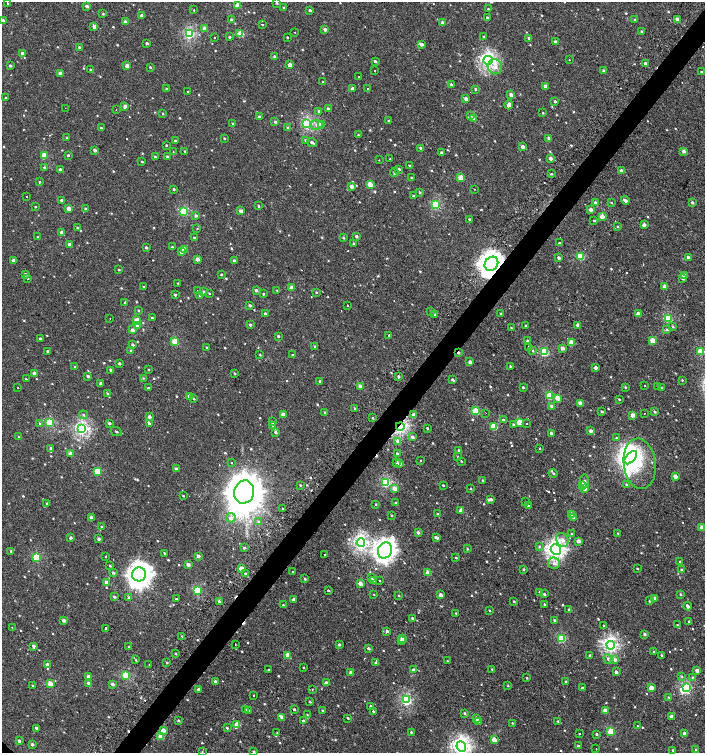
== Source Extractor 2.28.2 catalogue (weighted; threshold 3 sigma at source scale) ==
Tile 10 of 4 x 4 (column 2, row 3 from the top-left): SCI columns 1612-3016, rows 1507-3007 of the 6059 x 6037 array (HDU 1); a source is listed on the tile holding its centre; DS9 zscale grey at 2 x 2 block average (1 PNG px = mean of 2 x 2 image px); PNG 707 x 755 px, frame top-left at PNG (2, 2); each listed source drawn as its Kron ellipse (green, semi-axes under 4 px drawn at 4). Shown black and unused: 4% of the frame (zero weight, under 2 of 3 exposures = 2% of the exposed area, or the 3 px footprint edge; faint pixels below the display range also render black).
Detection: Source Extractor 2.28.2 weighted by HDU 2 'WHT'; one run over the whole footprint, this tile lists its part. Background 0.00125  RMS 0.0038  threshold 0.0169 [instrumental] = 3 sigma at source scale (4.5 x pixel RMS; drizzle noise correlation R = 1.50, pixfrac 1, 0.0396/0.0396 arcsec/px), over >= 5 px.
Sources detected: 736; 1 too faint to see at this stretch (2 x 2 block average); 4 inside a brighter object's white glare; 18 cosmic-ray / hot-pixel residue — neither listed nor drawn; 8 inside a brighter listed object's ellipse — not listed separately; of the other 705, all 500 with FLUX_AUTO >= 0.654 (the completeness limit of this list) listed and drawn (205 fainter detections not listed), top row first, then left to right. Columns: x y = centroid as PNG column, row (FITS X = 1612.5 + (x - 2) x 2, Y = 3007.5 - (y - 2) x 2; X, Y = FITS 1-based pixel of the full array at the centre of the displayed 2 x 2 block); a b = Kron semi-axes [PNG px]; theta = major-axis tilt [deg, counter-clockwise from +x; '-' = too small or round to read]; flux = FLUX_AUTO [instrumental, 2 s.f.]
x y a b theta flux
7 3 2 2 - 1.9
277 3 3 3 - 1.1
87 6 2 2 - 3.4
238 6 3 3 - 15
284 8 3 2 - 0.98
488 9 3 2 - 0.72
194 10 2 2 - 2.4
310 10 3 3 - 1.4
103 14 3 3 - 0.82
142 16 3 2 - 6.9
487 18 3 2 - 1.1
677 19 3 3 - 3.4
231 20 3 3 - 1.6
635 20 3 3 - 1.2
3 21 3 2 - 5.5
125 22 2 2 - 3.6
442 22 3 3 - 1.8
262 25 2 2 - 2.3
94 27 3 3 - 4.7
205 29 3 3 - 7.5
325 29 3 3 - 3.7
642 31 2 2 - 1.6
294 32 2 2 - 1.3
189 34 3 3 - 86
240 34 3 3 - 18
214 37 2 2 - 1.6
229 37 3 2 - 1.1
287 37 2 2 - 0.69
484 37 3 2 - 1
529 38 3 3 - 1.2
555 42 2 2 - 4.1
147 43 2 2 - 1.4
421 44 3 2 - 5.2
79 47 3 2 - 1.6
22 53 3 3 - 1.9
274 56 3 3 - 1.1
488 60 4 4 - 200
569 60 2 2 - 6.5
375 61 3 3 - 1.3
645 63 3 2 - 1.9
290 65 3 2 - 7
10 66 3 3 - 1.7
127 66 3 3 - 6.8
150 67 3 2 - 0.84
495 67 7 7 - 6.5
91 70 3 2 - 1.6
375 71 2 2 - 2.9
604 71 3 3 - 3
701 72 3 2 - 0.89
60 73 3 3 - 8.4
359 77 2 2 - 2
323 82 3 3 - 1
451 84 3 2 - 1.4
545 86 2 2 - 5.7
166 89 3 3 - 0.87
353 89 3 2 - 4.5
368 89 2 2 - 1
475 89 3 3 - 1.1
188 92 3 2 - 0.75
511 94 3 3 - 2.7
6 97 2 2 - 0.78
466 99 3 3 - 4.9
555 101 3 2 - 1.5
509 105 4 3 - 4.7
125 106 3 2 - 4.3
65 108 2 2 - 1.4
116 109 2 2 - 0.89
328 109 3 2 - 2.8
319 111 3 3 - 1.2
543 113 3 2 - 0.79
163 114 3 2 - 0.76
471 116 4 3 - 0.98
259 117 3 2 - 2.2
474 119 3 3 - 4.8
389 121 3 2 - 1.7
275 122 3 3 - 1.8
233 123 3 3 - 1.1
307 123 3 3 - 92
321 124 3 3 - 9.6
317 125 6 5 - 3.3
101 128 3 3 - 1.1
288 128 3 3 - 1.3
358 135 3 2 - 0.77
67 138 2 2 - 0.65
224 138 3 2 - 0.79
549 138 3 2 - 4.3
175 141 2 2 - 1.3
306 141 3 3 - 2.1
312 142 5 3 - 2
166 145 2 2 - 0.78
523 147 2 2 - 4
421 148 3 2 - 2.6
95 150 2 2 - 2.9
185 151 3 2 - 0.66
684 151 3 3 - 3.9
173 152 2 2 - 0.67
441 152 3 2 - 1.7
68 155 2 2 - 1.1
44 156 3 3 - 22
155 157 3 3 - 1.3
167 157 3 2 - 1.9
550 158 3 3 - 3.2
390 159 2 2 - 2.6
379 160 2 2 - 1.9
142 162 3 2 - 0.75
409 165 2 2 - 3.4
44 167 3 3 - 1.1
60 169 3 2 - 1.5
399 169 3 3 - 2.1
621 171 3 3 - 5.1
394 172 4 2 - 0.93
551 174 3 2 - 0.87
412 178 2 2 - 1.2
461 178 3 3 - 18
39 182 3 2 - 0.85
370 184 3 3 - 15
351 186 3 3 - 4.1
174 189 2 2 - 1.4
474 189 2 2 - 1.2
420 192 3 3 - 0.86
413 196 2 2 - 1.5
26 197 2 2 - 4.1
62 200 2 2 - 4
625 200 4 2 - 2.9
692 202 3 3 - 1.7
596 203 3 2 - 4.8
611 203 3 2 - 0.72
436 205 3 3 - 50
258 206 3 2 - 0.98
35 207 2 2 - 0.69
69 209 3 3 - 9.9
86 209 3 3 - 2.9
591 210 2 2 - 4.5
241 211 3 2 - 5.3
184 212 3 3 - 48
196 216 3 3 - 1.5
602 216 3 3 - 9.9
469 219 2 2 - 2.7
594 221 2 2 - 13
644 225 3 3 - 4.3
618 227 3 3 - 0.8
77 228 3 3 - 0.66
197 229 2 2 - 1.3
61 232 3 3 - 3.7
356 236 3 3 - 2
38 237 3 3 - 0.79
194 238 2 2 - 1.4
343 238 3 3 - 1.1
353 243 3 2 - 0.72
559 243 2 2 - 1.8
69 244 3 2 - 2.9
146 247 3 2 - 1.8
172 247 3 3 - 0.92
184 249 3 3 - 5.6
181 252 3 3 - 4.7
580 256 3 3 - 32
688 257 3 2 - 1.8
559 258 3 2 - 2.7
197 259 3 3 - 6.2
13 260 3 3 - 3.3
234 261 3 2 - 2.9
491 264 7 6 - 650
119 269 3 2 - 0.85
25 274 3 3 - 1.9
221 274 3 2 - 0.73
684 275 3 2 - 4.8
27 278 3 3 - 1.2
682 278 3 3 - 2.1
178 283 3 2 - 0.67
144 287 2 2 - 1.3
665 287 3 2 - 7.4
291 288 3 3 - 7.5
256 290 3 3 - 1.8
197 291 2 2 - 3
277 291 3 2 - 0.8
204 292 3 3 - 2.4
316 292 3 2 - 0.76
209 293 3 3 - 0.69
263 294 3 2 - 0.91
175 295 3 2 - 1.5
200 295 3 3 - 1.6
125 302 3 2 - 1.4
250 305 3 2 - 1.8
347 305 2 2 - 1.2
138 310 3 2 - 0.67
431 311 3 3 - 0.83
265 314 3 2 - 1.9
435 314 3 3 - 1.3
501 314 3 2 - 1
639 314 3 2 - 8.6
110 318 2 2 - 1.6
152 318 3 2 - 1
668 318 3 3 - 51
137 321 3 3 - 21
138 325 3 3 - 5.4
250 325 3 2 - 1.8
578 325 2 2 - 5.7
526 326 2 2 - 1.3
673 327 3 3 - 0.77
511 328 3 2 - 0.94
667 329 3 3 - 1.7
132 330 3 3 - 3
389 335 3 2 - 19
278 336 3 2 - 1.2
40 338 3 2 - 1.3
653 340 3 3 - 12
527 341 3 3 - 2.5
175 342 3 3 - 28
571 343 3 3 - 15
133 345 3 2 - 2.1
206 347 2 2 - 0.68
315 347 3 3 - 1.4
529 347 3 3 - 2
563 348 2 2 - 6.1
48 351 3 2 - 1.3
131 351 3 3 - 1.3
533 351 3 2 - 0.83
701 351 3 3 - 28
544 352 3 3 - 55
458 353 3 2 - 2
260 354 3 2 - 0.69
292 355 2 2 - 4.1
470 362 2 2 - 4.7
119 363 3 2 - 1.6
510 366 3 2 - 0.9
75 367 3 3 - 0.68
596 368 3 2 - 3.2
111 370 2 2 - 2.1
149 370 2 2 - 0.8
34 373 3 2 - 6.4
235 373 3 2 - 0.9
88 376 3 3 - 2.4
398 376 3 3 - 1.4
143 378 3 2 - 0.66
26 379 2 2 - 1.6
453 380 3 2 - 1.6
682 380 3 2 - 0.71
320 381 3 2 - 1.2
101 383 3 2 - 2.2
360 386 3 3 - 4.8
645 386 2 2 - 2
658 386 3 2 - 0.84
523 387 3 2 - 1
625 387 3 3 - 1.1
18 388 2 2 - 0.91
148 388 2 2 - 1.3
661 388 3 2 - 1.3
108 394 4 3 - 1.4
190 396 3 3 - 6.2
550 396 3 3 - 25
558 398 3 3 - 11
194 399 3 3 - 0.8
619 399 2 2 - 0.71
580 403 3 3 - 6
552 406 3 3 - 4.1
355 408 3 2 - 1.1
476 411 3 3 - 29
602 411 3 2 - 1.4
325 412 3 3 - 1.4
655 412 3 3 - 1.4
486 413 2 2 - 6.1
644 413 2 2 - 0.82
83 415 4 3 - 1.4
283 415 3 3 - 10
414 415 3 3 - 5.5
633 415 3 3 - 7.1
149 417 3 2 - 3.1
373 418 3 2 - 0.79
503 420 4 3 - 2.1
50 422 3 3 - 56
272 422 3 3 - 1.1
519 422 3 3 - 14
40 423 2 2 - 0.68
109 423 2 2 - 1.9
527 423 2 2 - 1.8
149 424 3 3 - 2.7
273 425 3 3 - 1.7
513 425 3 3 - 0.99
400 426 4 3 - 140
494 426 3 3 - 26
427 428 3 2 - 0.99
82 429 4 3 - 150
116 431 6 2 -26 1.1
591 431 3 3 - 3.4
276 432 3 3 - 1.8
551 433 3 2 - 2.5
19 437 3 3 - 0.79
412 437 3 3 - 2.9
616 438 3 2 - 0.72
398 442 3 3 - 4.9
51 448 3 3 - 1.8
540 448 2 2 - 2.8
459 451 2 2 - 3.2
70 454 3 2 - 9.2
397 454 3 3 - 1.5
458 457 3 3 - 0.66
631 458 8 3 48 140
421 460 2 2 - 2.3
461 461 3 2 - 0.74
231 462 2 2 - 2
396 462 3 2 - 1.7
400 464 3 3 - 4
640 464 25 16 -83 31
176 469 3 3 - 4.1
97 471 3 3 - 24
553 473 4 3 - 1.2
675 476 3 3 - 7
483 480 2 2 - 0.9
585 481 6 3 -83 1.9
386 482 3 3 - 65
626 484 3 3 - 0.88
300 485 3 3 - 0.92
443 485 2 2 - 1
583 485 3 3 - 24
395 488 3 3 - 9.1
585 488 3 2 - 5.2
471 489 2 2 - 0.84
244 492 11 10 - 3300
183 496 2 2 - 0.72
491 499 3 3 - 2
526 502 3 3 - 0.79
47 503 3 2 - 0.77
396 503 3 2 - 0.9
376 504 3 2 - 0.79
528 505 3 2 - 0.8
282 508 2 2 - 1.1
461 511 3 2 - 6.7
438 514 3 3 - 0.95
392 515 3 2 - 0.78
571 515 3 2 - 6.6
573 517 3 3 - 1.2
91 518 3 2 - 4.9
231 518 5 4 - 3.6
259 522 4 3 - 2
102 527 3 3 - 0.87
702 527 3 2 - 6.3
418 533 3 3 - 2.2
618 533 3 2 - 0.89
571 534 3 3 - 0.86
436 537 3 2 - 3.1
70 538 3 3 - 2.3
99 539 2 2 - 2.6
562 540 7 5 -63 4.6
578 541 3 2 - 5.8
361 543 4 4 - 180
539 546 4 3 - 0.9
244 548 3 2 - 1.4
467 549 3 2 - 0.9
556 549 5 5 - 320
385 550 8 7 - 440
11 551 3 3 - 1.3
164 553 2 2 - 0.78
324 555 2 2 - 56
106 556 2 2 - 2.2
198 556 2 2 - 3.4
37 557 3 3 - 43
456 558 2 2 - 0.75
680 562 3 2 - 1.6
554 563 6 5 - 3.4
188 564 2 2 - 4.9
110 566 2 2 - 0.96
241 568 3 3 - 11
524 569 3 2 - 0.93
637 569 3 2 - 0.85
681 570 3 3 - 1.3
293 571 2 2 - 13
428 572 3 3 - 12
113 573 3 3 - 1.8
245 573 3 2 - 1.2
139 574 7 7 - 600
372 578 3 2 - 0.7
305 579 2 2 - 1.2
380 580 2 2 - 0.7
374 581 3 3 - 2.6
106 582 3 3 - 4.6
360 583 3 3 - 6.3
197 590 3 3 - 40
328 590 3 3 - 0.85
540 592 3 3 - 1.4
374 594 2 2 - 2.8
544 594 3 3 - 1.4
680 594 3 3 - 1
441 595 2 2 - 5.4
399 596 3 2 - 0.7
114 597 3 3 - 1.7
129 597 4 3 - 1.3
655 598 2 2 - 5.6
176 599 2 2 - 1.2
294 599 2 2 - 4.5
514 601 3 2 - 0.93
649 601 3 3 - 0.74
219 602 3 3 - 1.9
544 604 3 2 - 0.85
283 605 3 2 - 0.87
688 606 4 3 - 3.4
569 610 3 2 - 1.8
489 611 3 2 - 0.84
456 613 2 2 - 0.77
412 618 3 3 - 1.3
64 620 2 2 - 4.7
554 620 3 3 - 1.1
689 621 3 2 - 1.1
677 625 4 3 - 1.1
604 626 2 2 - 0.8
12 628 2 2 - 2.6
105 628 2 2 - 2.5
387 631 3 3 - 2
645 634 3 3 - 1.9
182 636 3 2 - 0.67
402 638 3 3 - 4.4
561 638 3 3 - 45
402 641 3 3 - 3.8
235 644 2 2 - 1.8
339 645 2 2 - 1.9
611 645 4 4 - 200
34 647 4 2 - 3.9
129 647 3 2 - 0.83
368 648 3 2 - 1.6
654 652 3 2 - 0.99
176 654 3 2 - 0.67
288 655 3 2 - 9.3
662 655 3 2 - 0.83
590 656 2 2 - 2.3
608 659 5 4 - 1.9
136 660 3 2 - 0.76
615 660 4 3 - 2.9
447 661 3 3 - 0.72
167 663 3 2 - 0.78
376 663 3 3 - 2
47 664 3 3 - 4
149 665 2 2 - 0.69
304 668 2 2 - 0.76
269 669 2 2 - 0.79
492 669 3 3 - 0.77
414 670 2 2 - 5.6
697 670 4 3 - 2.7
351 672 3 2 - 4.4
616 672 3 2 - 2.7
126 675 3 3 - 39
88 676 2 2 - 3.6
681 676 4 3 - 0.98
692 677 4 3 - 1.2
527 678 3 2 - 0.72
215 682 2 2 - 3.6
566 682 3 3 - 1.1
89 683 3 3 - 5.4
326 683 2 2 - 5.7
50 684 3 3 - 16
113 684 3 3 - 2.6
32 685 3 2 - 0.72
508 686 3 3 - 0.74
582 688 3 2 - 1.6
651 688 3 3 - 9.7
687 688 3 3 - 48
198 689 3 3 - 1.9
312 690 2 2 - 1.2
253 695 2 2 - 1.6
668 697 3 2 - 0.67
406 700 3 3 - 96
310 702 2 2 - 0.89
371 706 3 2 - 1.4
294 709 3 2 - 1.1
246 710 3 3 - 1.7
248 711 2 2 - 1.9
323 711 3 2 - 1.2
373 711 2 2 - 4.5
605 711 3 2 - 7.9
465 713 2 2 - 1.3
307 715 3 2 - 0.66
671 716 3 2 - 2.8
282 717 3 3 - 3
348 718 3 2 - 0.89
476 719 3 2 - 5.1
178 720 3 2 - 1.1
303 721 2 2 - 2.2
558 721 3 2 - 0.73
479 722 3 3 - 1.4
512 723 2 2 - 0.71
237 724 3 3 - 14
637 726 2 2 - 0.72
36 728 3 2 - 2.5
227 728 3 3 - 1
163 730 3 3 - 8.9
611 731 3 3 - 23
411 732 3 2 - 0.87
277 733 3 3 - 0.7
579 733 2 2 - 5.4
684 733 3 2 - 3.9
596 734 2 2 - 1.6
161 737 3 3 - 11
494 740 3 2 - 12
19 741 2 2 - 2.7
32 744 3 2 - 2.1
578 746 2 2 - 0.96
461 747 5 5 - 280
596 749 2 2 - 1
673 750 2 2 - 1.4
696 750 2 2 - 1
254 751 3 3 - 0.92
202 752 2 2 - 0.84
Overlapping masked pixels (flux is a lower limit): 3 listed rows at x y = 491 264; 458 353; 400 426
Isophote crosses this tile's border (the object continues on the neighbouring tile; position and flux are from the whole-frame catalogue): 3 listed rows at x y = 277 3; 3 21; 461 747